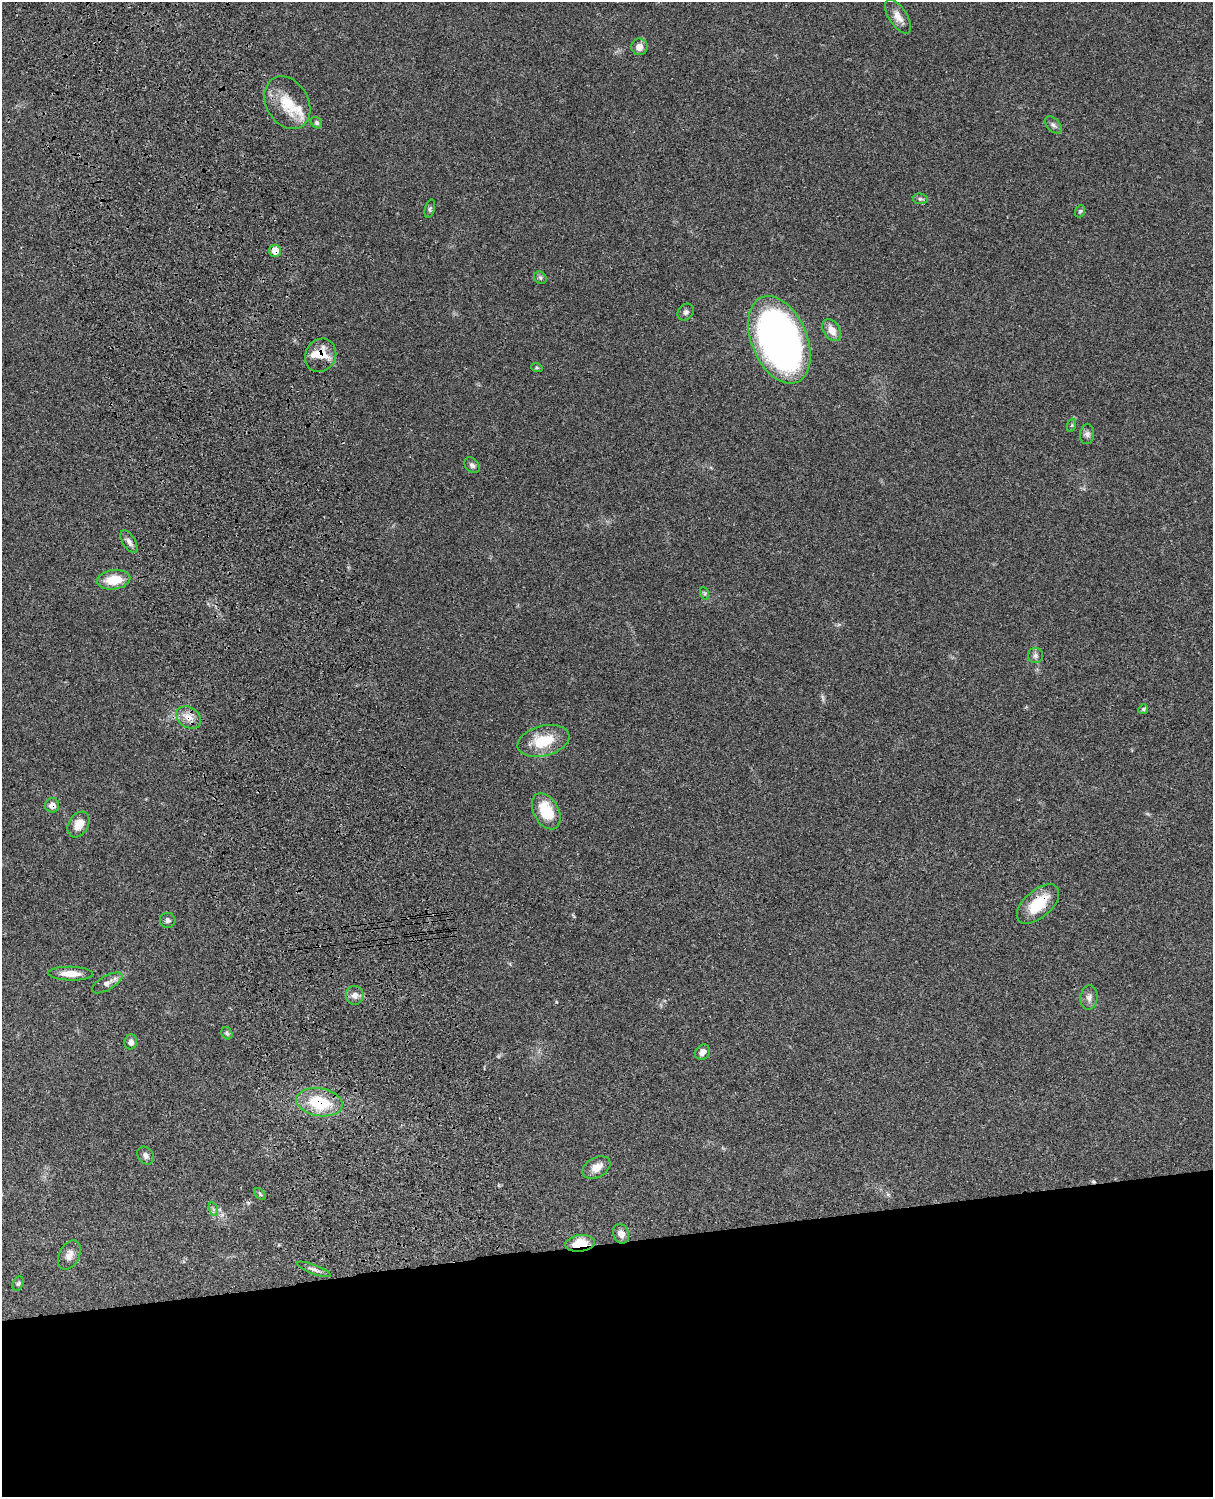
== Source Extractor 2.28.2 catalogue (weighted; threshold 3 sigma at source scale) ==
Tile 11 of 4 x 3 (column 3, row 3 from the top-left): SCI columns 2546-3756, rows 276-1770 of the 5086 x 4925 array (HDU 1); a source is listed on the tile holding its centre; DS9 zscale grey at full resolution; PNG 1215 x 1499 px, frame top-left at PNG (2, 2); each listed source drawn as its Kron ellipse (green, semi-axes under 4 px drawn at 4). Shown black and unused: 17% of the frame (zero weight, under 3 of 4 exposures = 6% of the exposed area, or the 3 px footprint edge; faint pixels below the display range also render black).
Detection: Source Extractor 2.28.2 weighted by HDU 2 'WHT'; one run over the whole footprint, this tile lists its part. Background 0.0982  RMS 0.0063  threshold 0.0284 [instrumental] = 3 sigma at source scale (4.5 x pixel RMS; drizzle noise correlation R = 1.50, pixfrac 1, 0.05/0.05 arcsec/px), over >= 5 px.
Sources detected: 50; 1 cosmic-ray / hot-pixel residue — neither listed nor drawn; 2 inside a brighter listed object's ellipse — not listed separately; the other 47 listed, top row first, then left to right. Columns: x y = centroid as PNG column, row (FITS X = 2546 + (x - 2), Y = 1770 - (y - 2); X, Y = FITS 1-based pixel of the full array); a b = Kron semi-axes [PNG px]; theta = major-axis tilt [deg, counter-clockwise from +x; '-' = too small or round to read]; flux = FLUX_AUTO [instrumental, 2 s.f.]
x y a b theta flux
898 17 19 9 -57 5.4
639 47 8 8 - 4.4
287 103 28 21 -60 18
317 123 6 5 - 1.2
1053 125 10 6 -46 2.1
920 199 7 5 -7 1.3
430 209 9 5 75 1.3
1080 211 6 5 - 0.95
275 251 6 6 - 8.7
540 278 7 5 -45 1.2
686 312 9 7 47 1.9
832 330 12 8 -56 6.3
779 340 46 27 -67 380
321 355 17 15 61 12
537 368 6 3 -19 0.74
1072 425 7 4 71 0.88
1087 434 10 7 84 2.1
472 465 9 6 -47 1.8
129 542 12 6 -58 2.8
113 580 17 9 7 15
704 593 6 4 -71 1
1035 655 7 7 - 1.9
1143 709 5 4 - 0.84
189 717 13 10 -35 6.1
543 741 26 15 15 20
52 805 7 7 - 5.1
546 811 19 12 -61 19
78 824 14 9 59 8.3
1038 904 25 13 41 19
168 920 8 7 - 2
70 974 22 7 -1 8.1
107 983 17 7 30 3.8
355 995 9 9 - 3.5
1089 998 12 8 85 3
227 1033 6 5 - 1.2
131 1042 7 6 - 3.1
702 1052 8 7 - 3.6
319 1102 23 14 -10 29
146 1156 9 7 -54 2.4
596 1168 15 10 30 6.4
260 1194 7 4 -47 0.93
213 1209 7 4 -71 1.2
621 1234 10 8 -67 4.4
580 1243 15 8 7 15
69 1255 15 10 63 4.7
314 1269 18 4 -21 2.6
18 1284 7 5 62 1.3
Overlapping masked pixels (flux is a lower limit): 7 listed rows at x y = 275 251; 321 355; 189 717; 52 805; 1038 904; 319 1102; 580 1243